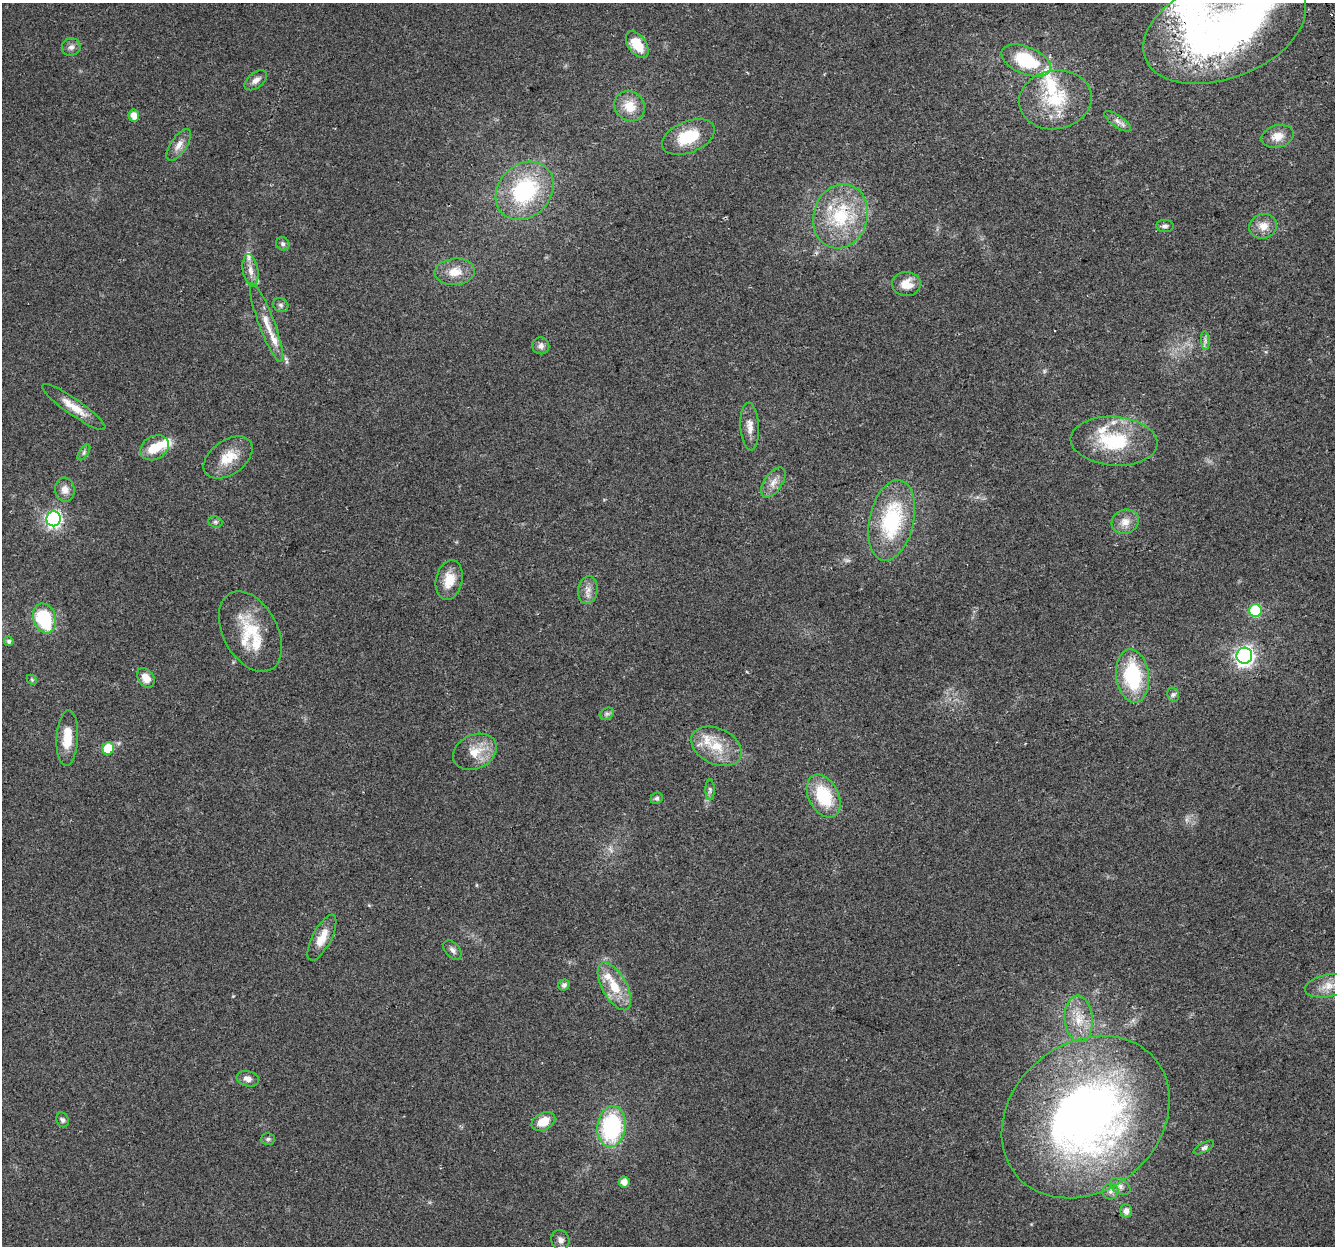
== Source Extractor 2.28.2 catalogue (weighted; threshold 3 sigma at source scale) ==
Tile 10 of 4 x 4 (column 2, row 3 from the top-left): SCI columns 1365-2697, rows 1316-2559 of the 5397 x 5168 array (HDU 1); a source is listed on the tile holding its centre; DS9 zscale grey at full resolution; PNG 1337 x 1248 px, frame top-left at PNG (2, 3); each listed source drawn as its Kron ellipse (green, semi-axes under 4 px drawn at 4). Shown black and unused: <1% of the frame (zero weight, under 2 of 3 exposures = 2% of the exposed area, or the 3 px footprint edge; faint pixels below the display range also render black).
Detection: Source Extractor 2.28.2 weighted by HDU 2 'WHT'; one run over the whole footprint, this tile lists its part. Background 0.0744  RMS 0.0084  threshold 0.0379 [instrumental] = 3 sigma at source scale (4.5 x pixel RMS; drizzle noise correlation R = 1.50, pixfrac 1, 0.0396/0.0396 arcsec/px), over >= 5 px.
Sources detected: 89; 1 inside a brighter object's white glare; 2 cosmic-ray / hot-pixel residue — neither listed nor drawn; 13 inside a brighter listed object's ellipse — not listed separately; the other 73 listed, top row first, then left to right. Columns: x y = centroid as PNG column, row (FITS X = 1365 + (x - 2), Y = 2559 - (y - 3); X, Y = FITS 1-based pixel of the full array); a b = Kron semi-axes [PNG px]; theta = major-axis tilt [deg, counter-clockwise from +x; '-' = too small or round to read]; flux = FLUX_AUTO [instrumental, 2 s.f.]
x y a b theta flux
1225 28 85 50 21 340
637 45 15 8 -54 19
71 47 9 8 - 3.7
1026 60 26 13 -23 46
256 80 13 7 39 4.9
1055 100 36 29 8 45
630 106 16 14 -42 15
134 116 6 5 - 6.3
1118 121 16 6 -35 4
1278 136 16 11 14 9.8
688 137 28 15 22 32
179 145 18 8 56 6.4
525 191 32 26 46 73
840 216 32 27 72 51
1165 226 9 6 0 2.4
1263 226 14 12 16 9
283 244 7 6 - 2
250 270 16 7 -81 6.6
455 272 20 13 5 12
906 284 14 12 1 11
281 305 8 6 -36 2.2
266 323 42 8 -69 13
1205 341 9 3 -85 2.3
541 346 8 8 - 3.5
74 407 38 8 -35 14
750 426 24 9 -86 8.1
1114 441 43 24 -4 52
154 448 15 11 30 17
84 452 9 4 55 1.9
228 457 27 17 35 18
773 482 17 9 56 7
65 490 12 10 -84 6.3
54 519 7 7 - 220
892 520 41 22 77 71
215 522 7 5 -20 1.8
1125 522 14 12 26 8.1
449 580 20 13 78 15
588 590 14 9 83 6.2
1255 610 6 6 - 68
45 618 15 11 -72 51
250 632 43 27 -62 38
9 641 5 4 - 1.9
1244 656 8 8 - 320
1133 676 27 16 -83 59
146 678 11 7 -56 7.9
32 680 6 4 -46 1.1
1173 695 7 5 -69 2.1
607 714 7 5 28 1.9
67 738 28 11 87 18
717 746 26 18 -25 23
108 748 6 6 - 26
475 752 23 17 26 17
710 790 10 4 -90 2.2
824 796 23 15 -63 38
657 798 6 5 - 1.7
322 938 25 9 63 12
452 950 11 7 -49 3.2
564 985 6 5 - 2.9
614 986 26 12 -61 22
1328 986 24 11 10 11
1079 1019 23 14 -85 17
248 1079 11 7 -13 4.9
1086 1117 91 73 40 480
62 1120 7 6 - 2.1
543 1122 12 8 27 15
611 1126 20 14 82 87
268 1139 7 6 - 1.8
1204 1147 11 4 30 2.3
624 1182 5 5 - 5.9
1120 1186 11 7 -33 3.8
1110 1191 8 8 - 3.5
1126 1211 7 6 - 4.8
560 1240 10 9 - 3.9
Overlapping masked pixels (flux is a lower limit): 1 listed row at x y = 1225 28
Isophote crosses this tile's border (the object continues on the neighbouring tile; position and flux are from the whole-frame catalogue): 2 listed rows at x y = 1225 28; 1328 986